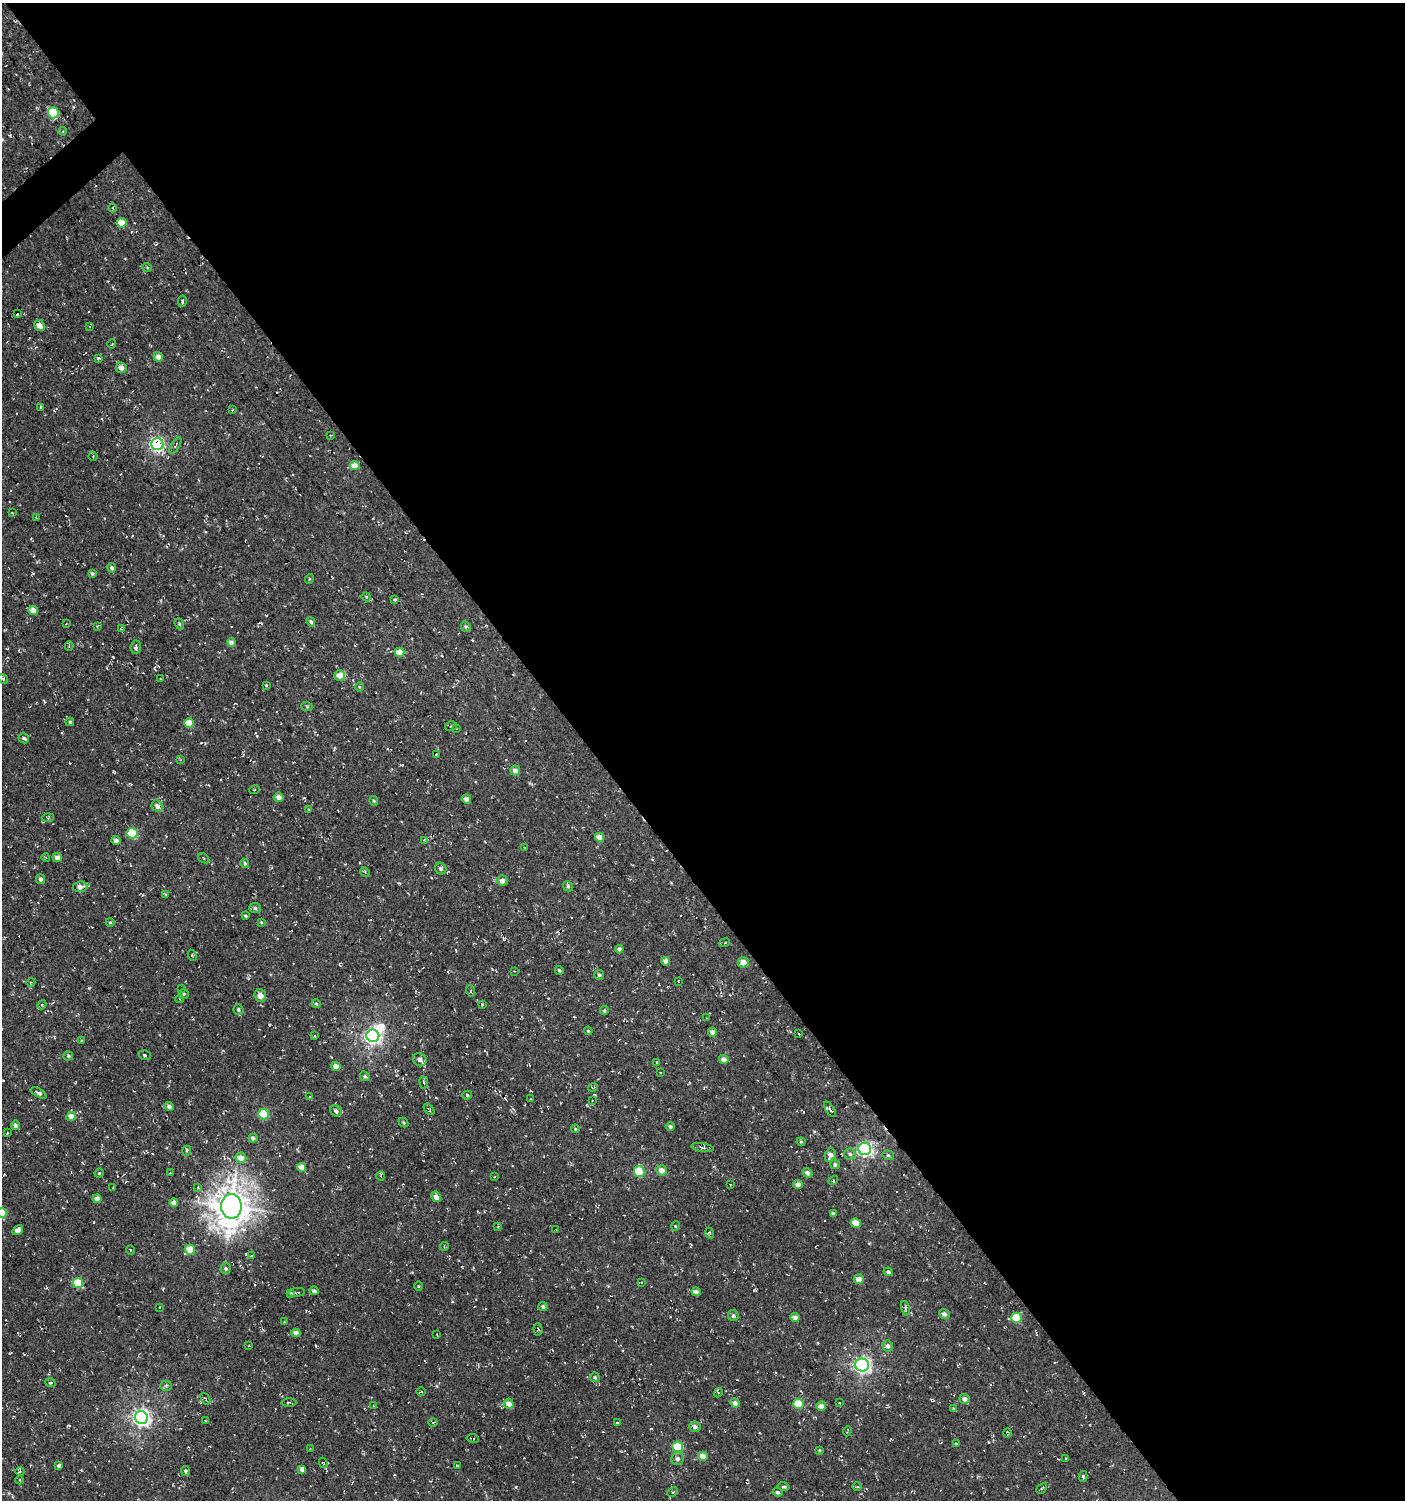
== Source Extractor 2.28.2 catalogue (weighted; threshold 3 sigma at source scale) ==
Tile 8 of 4 x 4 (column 4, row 2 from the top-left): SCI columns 4413-5815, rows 2999-4496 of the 5951 x 5996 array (HDU 1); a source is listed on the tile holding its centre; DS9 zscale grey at full resolution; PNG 1407 x 1502 px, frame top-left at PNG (2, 3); each listed source drawn as its Kron ellipse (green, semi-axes under 4 px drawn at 4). Shown black and unused: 58% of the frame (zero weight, under 3 of 4 exposures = <1% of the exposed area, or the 3 px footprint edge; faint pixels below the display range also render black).
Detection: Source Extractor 2.28.2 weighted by HDU 2 'WHT'; one run over the whole footprint, this tile lists its part. Background -5.00e-04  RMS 0.0054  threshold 0.0242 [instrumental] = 3 sigma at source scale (4.5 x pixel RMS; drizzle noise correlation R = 1.50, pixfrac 1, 0.0396/0.0396 arcsec/px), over >= 5 px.
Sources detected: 257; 1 inside a brighter object's white glare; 16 cosmic-ray / hot-pixel residue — neither listed nor drawn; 2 inside a brighter listed object's ellipse — not listed separately; the other 238 listed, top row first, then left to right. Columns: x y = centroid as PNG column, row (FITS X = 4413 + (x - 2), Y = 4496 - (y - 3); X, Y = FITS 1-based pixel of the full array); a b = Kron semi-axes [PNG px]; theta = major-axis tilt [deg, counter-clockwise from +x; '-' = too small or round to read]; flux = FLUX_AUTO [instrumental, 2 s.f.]
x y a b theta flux
53 113 6 5 - 26
63 131 4 3 - 0.52
113 208 4 3 - 0.42
121 223 5 4 - 10
147 267 5 3 - 0.53
182 301 6 3 78 0.88
17 314 3 3 - 1.8
39 325 6 5 - 4.6
90 326 4 3 - 0.48
112 344 4 2 - 0.41
158 357 4 4 - 3.8
99 358 4 3 - 0.62
121 368 5 5 - 4.3
41 407 4 3 - 0.7
232 410 3 2 - 0.48
331 435 3 2 - 0.43
157 444 6 6 - 120
175 445 9 4 58 0.96
93 456 4 4 - 0.57
355 466 4 4 - 5.9
12 513 3 2 - 0.51
37 518 3 3 - 0.44
112 568 4 4 - 1.4
92 573 4 3 - 0.93
309 579 5 3 - 0.47
366 597 4 4 - 0.53
395 599 3 3 - 0.94
33 610 5 4 - 4.4
311 622 5 4 - 1.2
66 624 3 2 - 0.41
179 624 6 4 -68 0.78
97 626 4 3 - 0.57
466 626 6 4 -68 0.79
121 629 4 4 - 0.51
231 642 4 4 - 3.1
69 646 5 4 - 0.66
136 647 7 5 82 1.3
399 652 5 4 - 6.8
339 675 5 5 - 4
3 679 5 3 - 0.66
160 679 3 2 - 0.39
266 685 4 4 - 0.56
359 687 5 3 - 0.5
307 707 5 3 - 0.58
70 722 4 4 - 0.72
189 723 5 4 - 13
451 726 6 4 13 0.88
457 728 3 3 - 1
24 738 5 5 - 1
436 754 3 2 - 0.4
180 760 4 4 - 0.53
515 770 5 5 - 2.5
254 790 5 4 - 0.79
278 797 5 4 - 2.6
466 799 5 4 - 2.1
374 801 5 4 - 0.66
157 806 6 5 - 2.6
309 809 3 3 - 0.54
48 818 6 4 2 0.67
132 833 5 5 - 27
599 837 4 4 - 5
116 840 4 4 - 1.8
424 840 4 3 - 0.45
524 847 2 2 - 0.3
46 858 4 2 - 0.7
57 858 5 4 - 3.2
204 858 6 3 -37 0.69
245 863 5 4 - 1.1
441 868 6 5 - 1.3
365 872 5 4 - 0.61
41 879 5 4 - 1.4
502 881 5 5 - 2.9
568 886 5 4 - 1
80 887 7 5 7 3.4
165 894 4 2 - 0.4
255 908 6 5 - 1.1
245 916 4 3 - 0.67
110 922 4 4 - 0.61
261 922 3 3 - 0.46
725 943 5 3 - 0.57
619 949 4 4 - 2.2
192 955 6 3 -62 0.66
666 961 4 4 - 3.1
743 962 5 5 - 3.9
559 970 4 3 - 0.94
514 971 3 2 - 0.32
599 975 5 5 - 1
678 981 3 2 - 0.35
31 982 4 2 - 0.38
182 988 3 3 - 1.1
471 991 6 3 -72 0.52
184 994 5 5 - 0.71
260 996 6 5 - 3.4
180 999 4 3 - 0.43
316 1004 4 4 - 0.68
42 1005 5 4 - 0.76
482 1005 3 3 - 1.1
238 1010 5 5 - 1.2
604 1010 4 4 - 0.9
707 1018 3 2 - 0.3
588 1031 4 3 - 0.68
712 1032 4 4 - 2.3
799 1034 3 2 - 0.35
315 1036 3 3 - 0.55
373 1036 6 6 - 180
82 1041 4 4 - 0.5
145 1055 6 5 - 1.3
68 1056 5 4 - 0.94
724 1059 5 4 - 3.3
420 1060 7 6 - 3.2
657 1063 3 2 - 0.44
336 1066 4 4 - 3.3
660 1072 2 2 - 0.49
365 1076 5 4 - 0.9
424 1082 6 3 -81 0.83
593 1087 5 2 - 0.49
39 1093 9 4 -28 1.8
467 1095 5 4 - 0.79
310 1097 3 3 - 0.51
531 1099 3 2 - 0.33
592 1101 2 2 - 0.34
169 1107 4 4 - 2
429 1109 6 3 -49 0.9
830 1109 8 4 -58 1.2
336 1111 6 5 - 1.8
264 1114 5 5 - 26
71 1116 5 4 - 5.1
403 1123 5 3 - 0.65
15 1125 5 4 - 1.6
670 1127 4 4 - 1.3
575 1129 4 4 - 0.58
7 1133 4 2 - 0.42
253 1138 4 4 - 1.9
801 1142 4 4 - 0.6
702 1147 11 4 -8 1.2
865 1149 6 6 - 130
187 1151 5 4 - 0.89
850 1154 5 5 - 1.2
830 1155 7 5 64 2.8
888 1155 6 4 -15 0.9
241 1158 5 5 - 5
835 1165 5 4 - 1.3
302 1167 4 4 - 6.1
662 1170 5 5 - 4.3
639 1172 5 5 - 26
99 1173 5 4 - 0.61
170 1173 3 2 - 0.47
807 1173 5 4 - 2
381 1176 5 3 - 0.69
494 1177 2 2 - 0.43
833 1180 5 4 - 0.8
798 1184 5 4 - 3.3
730 1185 3 2 - 0.41
113 1187 3 2 - 0.43
198 1187 3 3 - 0.77
436 1197 5 4 - 2.8
97 1199 4 4 - 3
174 1203 4 4 - 3.4
231 1206 12 10 90 960
2 1213 5 4 - 12
833 1213 4 4 - 1.1
856 1223 5 4 - 7.8
498 1226 4 3 - 0.5
676 1226 5 3 - 0.47
18 1230 6 4 34 2.5
556 1230 4 3 - 5.9
710 1233 6 4 -65 0.91
444 1246 4 3 - 0.42
190 1249 5 5 - 8.6
130 1250 4 3 - 0.43
252 1255 4 2 - 0.46
225 1269 5 5 - 1.1
888 1272 4 4 - 1.3
859 1279 5 4 - 3.8
78 1283 5 5 - 19
641 1283 3 2 - 0.62
419 1286 4 3 - 0.43
314 1291 4 4 - 1.6
297 1292 8 3 6 0.79
696 1292 4 4 - 1.9
291 1294 4 3 - 1.2
160 1307 3 2 - 0.31
543 1307 4 4 - 1.2
905 1308 7 3 -78 0.84
944 1314 5 5 - 1.8
733 1316 6 5 - 1.4
795 1318 4 4 - 3
1016 1318 5 5 - 18
284 1322 3 3 - 0.52
538 1329 6 4 -88 0.68
296 1333 4 4 - 3.1
437 1334 3 2 - 0.3
249 1346 3 2 - 0.37
888 1346 5 5 - 2.1
862 1365 7 6 - 180
595 1377 5 5 - 1.1
50 1383 5 4 - 0.7
166 1386 5 5 - 0.95
421 1392 5 3 - 0.59
718 1393 4 3 - 0.54
205 1399 6 3 -55 0.72
965 1399 5 5 - 2
289 1403 7 3 1 0.87
735 1403 5 4 - 2.5
839 1403 3 2 - 0.54
509 1404 5 5 - 3.6
799 1404 5 5 - 21
373 1406 2 2 - 0.42
821 1406 5 5 - 2.4
953 1408 3 2 - 0.42
141 1417 6 6 - 210
205 1420 4 3 - 0.42
433 1422 5 3 - 0.53
617 1422 3 3 - 6.7
695 1427 6 5 - 1.8
847 1431 5 2 - 0.44
1007 1433 5 2 - 0.52
473 1438 6 2 -9 0.57
956 1444 3 3 - 0.46
678 1447 5 5 - 31
311 1449 4 3 - 0.51
820 1450 4 4 - 0.65
703 1456 5 4 - 6.2
1066 1458 2 2 - 0.46
678 1459 6 6 - 1.9
323 1463 5 4 - 0.61
59 1466 3 3 - 1.4
457 1466 3 2 - 0.46
302 1469 4 4 - 2.8
20 1471 4 3 - 0.51
185 1471 5 4 - 1.3
1083 1476 5 4 - 0.71
20 1480 4 3 - 0.48
784 1486 6 3 -12 1
857 1487 5 3 - 0.54
1042 1488 6 3 44 0.57
673 1492 5 3 - 0.9
777 1492 5 4 - 1
Overlapping masked pixels (flux is a lower limit): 4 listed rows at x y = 157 444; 231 1206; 556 1230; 141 1417
Isophote crosses this tile's border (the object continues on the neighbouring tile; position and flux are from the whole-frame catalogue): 2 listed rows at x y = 3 679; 2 1213